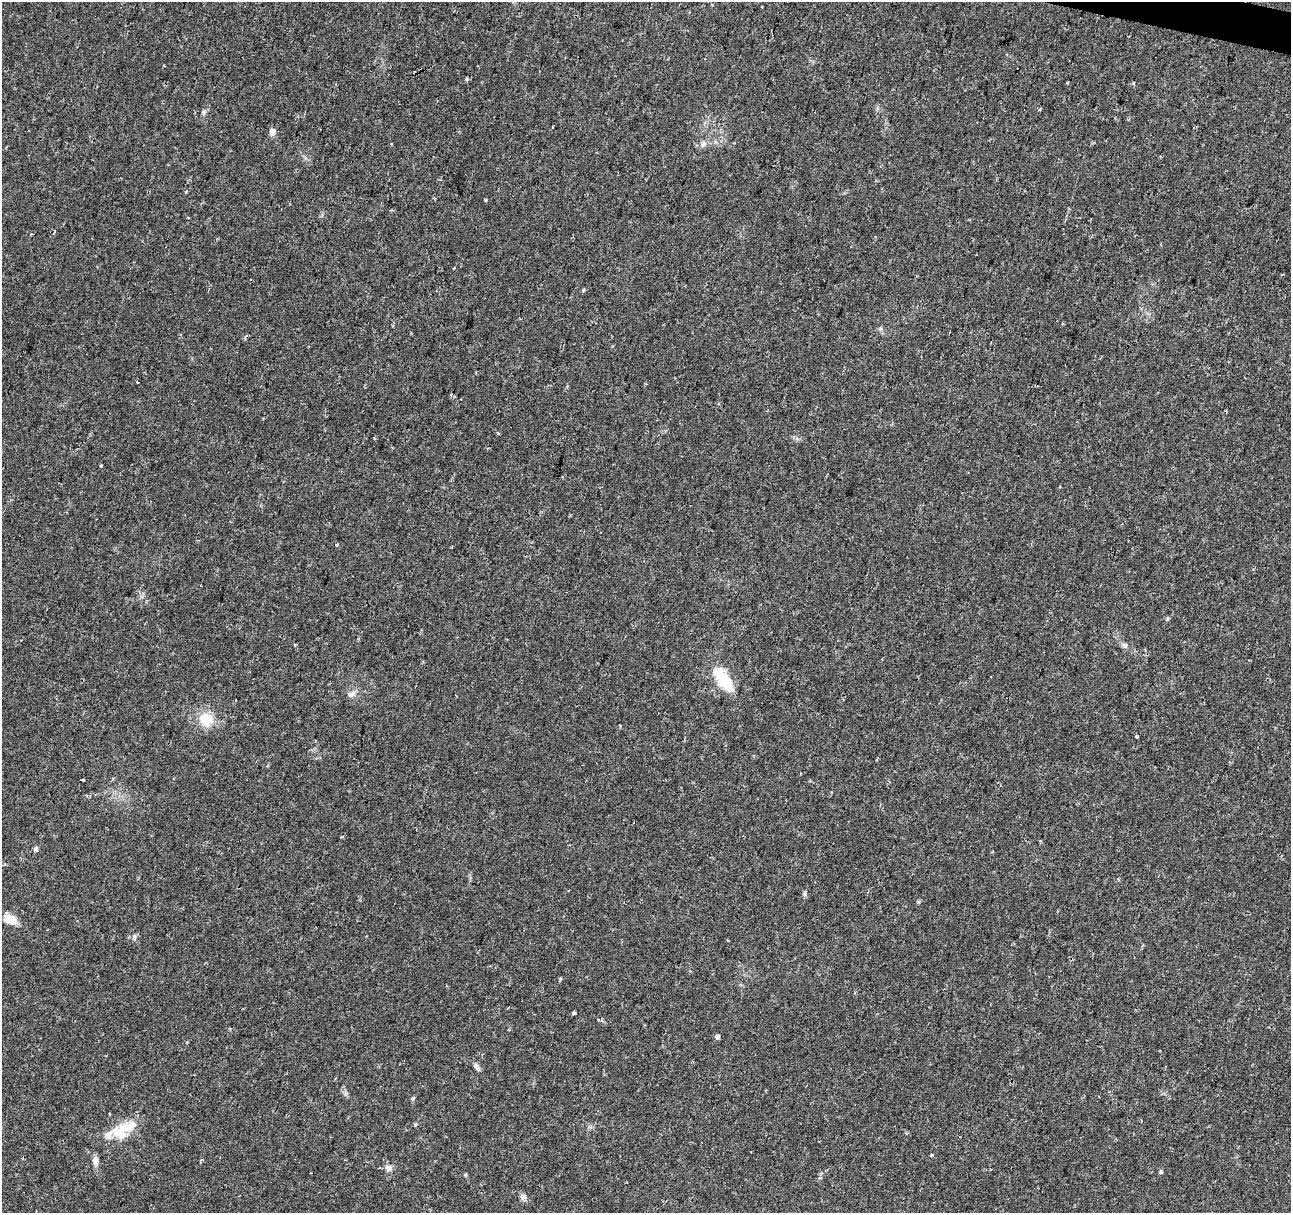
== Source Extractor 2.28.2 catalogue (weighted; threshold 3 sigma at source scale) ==
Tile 10 of 4 x 4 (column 2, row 3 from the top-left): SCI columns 1298-2586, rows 1495-2705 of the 5165 x 5346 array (HDU 1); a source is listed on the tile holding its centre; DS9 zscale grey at full resolution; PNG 1293 x 1215 px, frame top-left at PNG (2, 2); no overlay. Shown black and unused: <1% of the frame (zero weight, under 2 of 3 exposures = <1% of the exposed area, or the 3 px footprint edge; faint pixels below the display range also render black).
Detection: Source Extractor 2.28.2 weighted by HDU 2 'WHT'; one run over the whole footprint, this tile lists its part. Background 0.0365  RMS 0.0038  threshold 0.017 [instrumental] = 3 sigma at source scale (4.5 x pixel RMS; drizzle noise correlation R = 1.50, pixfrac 1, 0.0396/0.0396 arcsec/px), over >= 5 px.
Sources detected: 48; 8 cosmic-ray / hot-pixel residue — not listed; the other 40 listed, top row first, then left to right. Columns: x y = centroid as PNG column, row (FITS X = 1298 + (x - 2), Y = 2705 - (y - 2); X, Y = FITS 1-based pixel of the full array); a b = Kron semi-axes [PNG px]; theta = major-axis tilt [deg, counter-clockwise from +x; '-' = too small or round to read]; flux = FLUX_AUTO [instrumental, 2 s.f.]
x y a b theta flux
467 80 6 4 -1 0.51
1067 82 3 3 - 1.6
1133 83 4 3 - 0.8
203 112 6 4 -46 0.64
272 132 5 4 - 4.6
703 144 9 7 55 1.6
186 191 3 3 - 1.4
486 200 5 3 - 0.34
583 290 4 3 - 1.1
498 433 5 3 - 0.4
101 465 3 3 - 0.77
337 545 4 3 - 0.64
1167 619 6 4 79 0.49
1125 646 8 5 -18 0.96
723 679 35 15 -53 14
351 694 11 8 21 1.8
206 720 20 19 - 8.5
620 725 3 3 - 0.27
1137 737 3 3 - 1.5
82 780 3 3 - 3.1
341 836 3 3 - 0.71
36 849 6 5 - 1
804 894 6 5 - 0.7
10 919 16 11 -15 4.3
134 936 7 5 83 0.79
728 940 3 2 - 0.66
574 1012 4 3 - 3
599 1019 4 4 - 0.63
717 1037 5 4 - 1.4
477 1067 10 6 -41 1.3
413 1098 6 4 44 0.47
109 1114 2 2 - 0.32
415 1125 6 4 45 0.6
126 1128 38 13 29 11
931 1155 3 3 - 1.9
95 1160 11 7 -87 1.9
388 1167 9 7 -26 1.5
1161 1172 6 5 - 0.56
465 1175 5 3 - 0.38
523 1197 9 7 -26 1.5